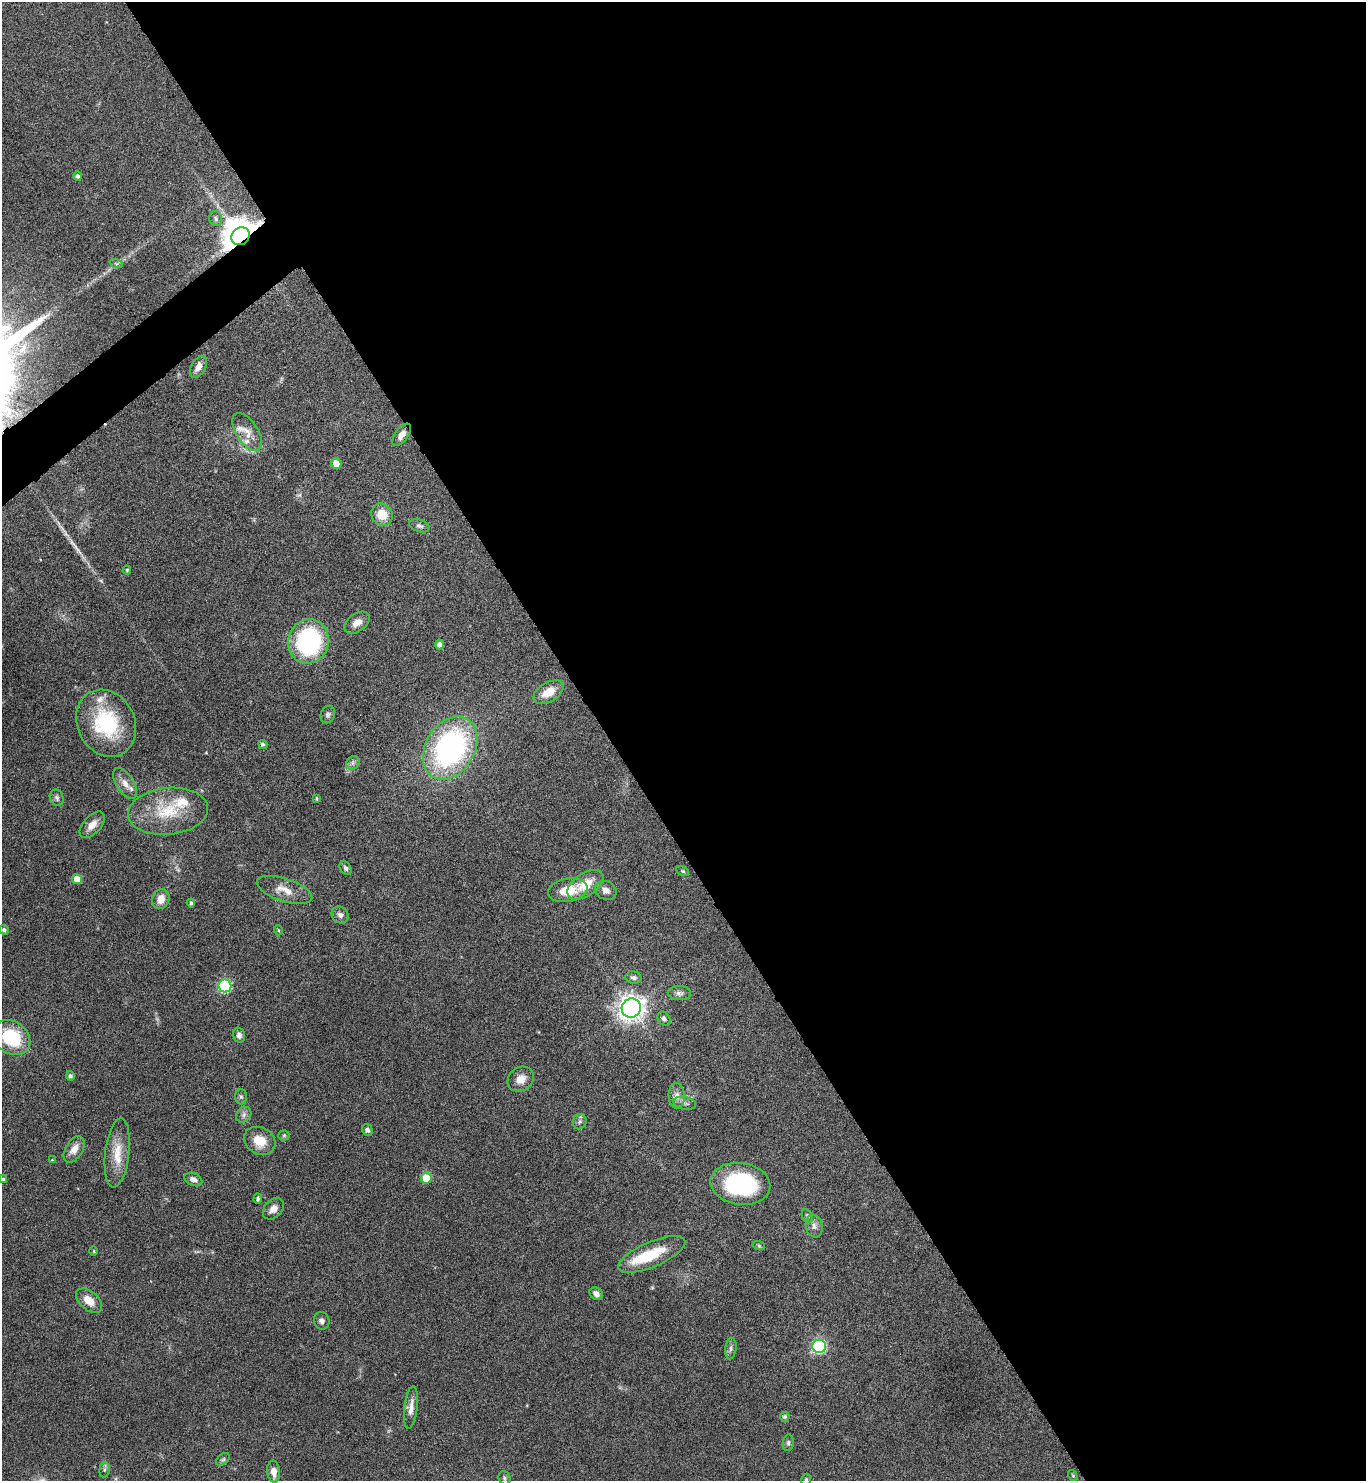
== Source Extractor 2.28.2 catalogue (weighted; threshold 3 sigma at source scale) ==
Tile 8 of 4 x 4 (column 4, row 2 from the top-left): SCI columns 4253-5616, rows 2962-4440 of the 5914 x 5919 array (HDU 1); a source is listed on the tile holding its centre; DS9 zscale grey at full resolution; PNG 1368 x 1483 px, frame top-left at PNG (2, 2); each listed source drawn as its Kron ellipse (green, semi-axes under 4 px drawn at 4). Shown black and unused: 56% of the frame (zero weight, under 4 of 8 exposures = <1% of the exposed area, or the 3 px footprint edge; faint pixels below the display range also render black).
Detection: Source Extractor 2.28.2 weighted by HDU 2 'WHT'; one run over the whole footprint, this tile lists its part. Background 0.0784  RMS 0.0045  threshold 0.0183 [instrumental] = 3 sigma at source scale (4.09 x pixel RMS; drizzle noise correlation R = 1.36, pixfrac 0.8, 0.05/0.05 arcsec/px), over >= 5 px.
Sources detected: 89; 1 too faint to see at this stretch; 1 inside a brighter object's white glare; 1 long thin detection or spike segment (spike, bleed or trail) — neither listed nor drawn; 4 inside a brighter listed object's ellipse — not listed separately; the other 82 listed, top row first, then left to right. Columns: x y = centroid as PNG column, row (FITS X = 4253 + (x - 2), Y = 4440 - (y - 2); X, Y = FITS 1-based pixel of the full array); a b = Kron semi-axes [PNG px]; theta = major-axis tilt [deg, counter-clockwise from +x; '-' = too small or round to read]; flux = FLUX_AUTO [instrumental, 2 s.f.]
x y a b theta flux
78 176 5 4 - 1
216 218 7 6 - 0.92
241 236 9 8 - 980
116 263 7 4 -19 0.69
198 367 12 7 61 2.5
247 432 21 11 -57 4.8
402 435 13 6 53 2.9
336 463 5 5 - 4.9
382 515 11 10 - 7.7
419 526 10 6 -17 1.2
127 570 4 4 - 0.45
357 623 14 9 35 3.2
308 641 22 20 76 52
440 644 5 4 - 1.5
548 692 17 9 31 6.2
328 715 9 7 67 1.3
106 723 35 28 -63 31
263 744 4 4 - 0.95
450 748 34 24 59 93
353 763 7 6 - 1.3
125 783 17 8 -57 3.5
57 798 8 6 -66 1.2
317 798 4 3 - 0.5
168 811 40 23 6 19
92 825 16 8 48 3.6
346 868 7 5 -58 1.1
683 871 7 4 -27 0.6
77 879 5 5 - 4.5
585 885 20 11 34 9.4
284 890 29 11 -18 6.5
568 890 20 11 9 9.1
606 890 11 9 -29 2.4
161 899 10 8 67 4
191 903 4 3 - 0.69
340 915 9 8 - 1.6
4 930 5 4 - 0.95
278 930 5 3 - 0.41
633 978 8 6 -13 1.3
225 986 6 6 - 47
679 993 11 7 -1 1.6
631 1008 10 9 - 320
664 1019 7 6 - 1.2
239 1035 7 6 - 1.6
11 1037 20 16 -37 22
70 1076 5 4 - 1
521 1079 14 11 36 3.8
677 1096 13 8 -89 2.5
241 1097 7 6 - 0.99
685 1103 11 6 -11 1.5
244 1115 8 7 - 1.4
580 1122 8 7 - 1.2
367 1130 6 5 - 1.2
284 1135 5 5 - 0.6
260 1141 16 13 -29 7.1
74 1149 14 8 59 3.8
117 1153 35 12 83 9
52 1160 3 3 - 0.27
426 1178 5 5 - 8.3
3 1179 4 4 - 0.63
193 1180 9 6 -24 2
740 1184 30 21 -8 43
258 1199 5 4 - 0.84
273 1209 12 8 46 2.9
807 1216 7 5 -61 0.86
814 1226 11 8 -79 2.2
759 1246 6 4 -19 0.58
94 1251 5 3 - 0.38
652 1254 36 12 23 16
596 1294 7 5 -37 1.7
89 1301 15 9 -41 5.3
322 1321 9 7 -70 1.5
819 1346 7 6 - 66
731 1349 11 5 83 1.4
411 1407 21 6 83 3.2
785 1417 5 5 - 0.89
788 1443 8 5 82 0.97
223 1459 8 5 39 0.78
104 1470 8 5 84 0.88
274 1472 11 6 -84 3.1
1073 1476 6 3 -58 0.45
504 1478 7 6 - 0.89
806 1480 6 4 76 0.6
Overlapping masked pixels (flux is a lower limit): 1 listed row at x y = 241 236
Isophote crosses this tile's border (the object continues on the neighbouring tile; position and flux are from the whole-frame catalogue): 2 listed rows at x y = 3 1179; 806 1480